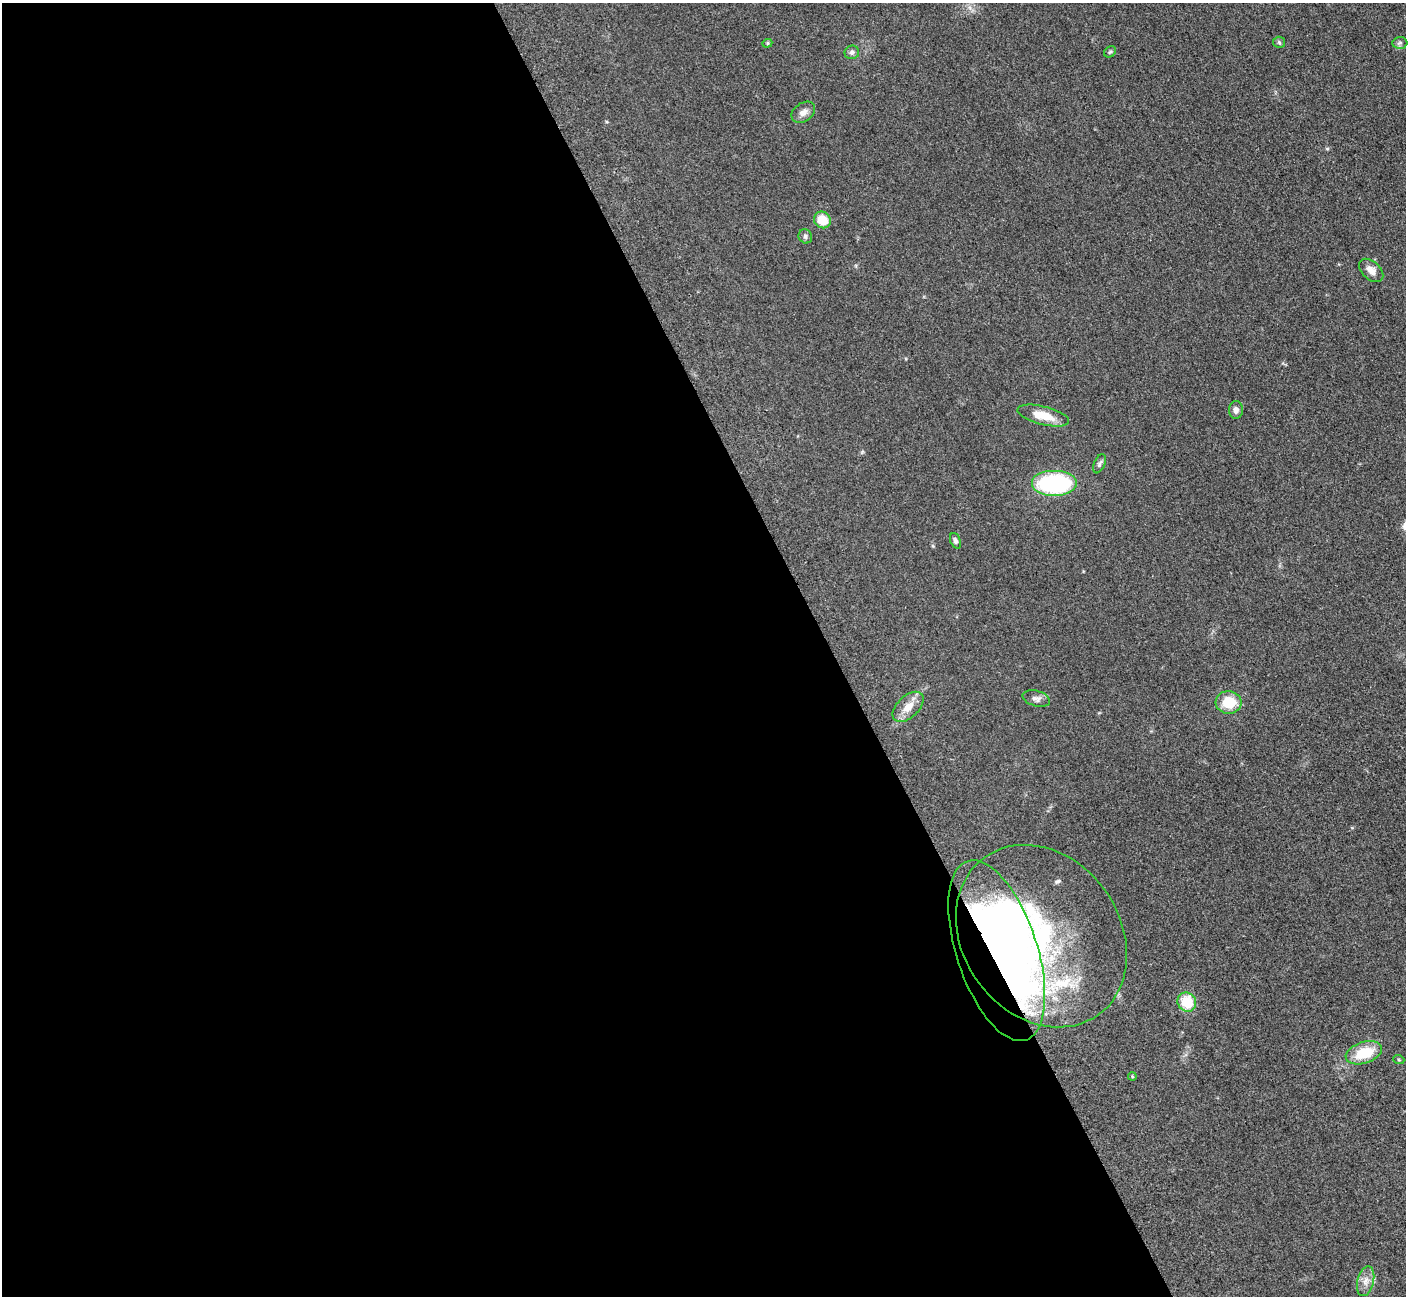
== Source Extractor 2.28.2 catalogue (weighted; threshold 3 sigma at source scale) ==
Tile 9 of 4 x 4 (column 1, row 3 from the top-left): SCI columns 19-1422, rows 1591-2884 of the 5699 x 5661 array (HDU 1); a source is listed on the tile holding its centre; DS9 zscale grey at full resolution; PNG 1408 x 1298 px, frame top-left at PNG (2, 3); each listed source drawn as its Kron ellipse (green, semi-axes under 4 px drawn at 4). Shown black and unused: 59% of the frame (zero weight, under 3 of 5 exposures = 4% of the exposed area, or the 3 px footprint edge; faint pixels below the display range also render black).
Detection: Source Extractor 2.28.2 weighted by HDU 2 'WHT'; one run over the whole footprint, this tile lists its part. Background 0.0529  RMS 0.0055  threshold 0.0249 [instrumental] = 3 sigma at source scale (4.5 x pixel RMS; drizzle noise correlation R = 1.50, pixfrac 1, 0.05/0.05 arcsec/px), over >= 5 px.
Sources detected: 26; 1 inside a brighter object's white glare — neither listed nor drawn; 1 inside a brighter listed object's ellipse — not listed separately; the other 24 listed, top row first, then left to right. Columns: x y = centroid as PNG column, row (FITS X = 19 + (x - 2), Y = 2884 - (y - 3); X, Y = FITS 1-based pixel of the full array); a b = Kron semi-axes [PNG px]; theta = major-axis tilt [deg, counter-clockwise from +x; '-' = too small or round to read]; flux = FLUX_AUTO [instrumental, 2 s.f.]
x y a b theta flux
1279 42 6 5 - 0.92
767 43 5 4 - 0.75
1400 43 7 6 - 1.4
852 52 7 6 - 1.7
1110 52 6 5 - 0.93
803 112 13 9 36 3.3
822 220 9 8 - 10
805 236 7 6 - 1.3
1371 270 14 9 -41 4.2
1236 410 9 7 86 2.2
1043 416 26 9 -14 11
1099 464 10 5 66 1.4
1054 484 23 13 0 64
955 541 8 5 -69 1.3
1036 699 14 7 -15 2.5
1229 702 13 11 -4 14
908 707 19 10 44 6.8
1041 936 97 78 -54 170
997 951 94 40 -72 410
1187 1002 10 9 - 16
1364 1053 19 10 18 17
1399 1060 5 3 - 0.51
1132 1076 4 4 - 0.63
1366 1281 15 8 76 4.1
Overlapping masked pixels (flux is a lower limit): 2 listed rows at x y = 1041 936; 997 951